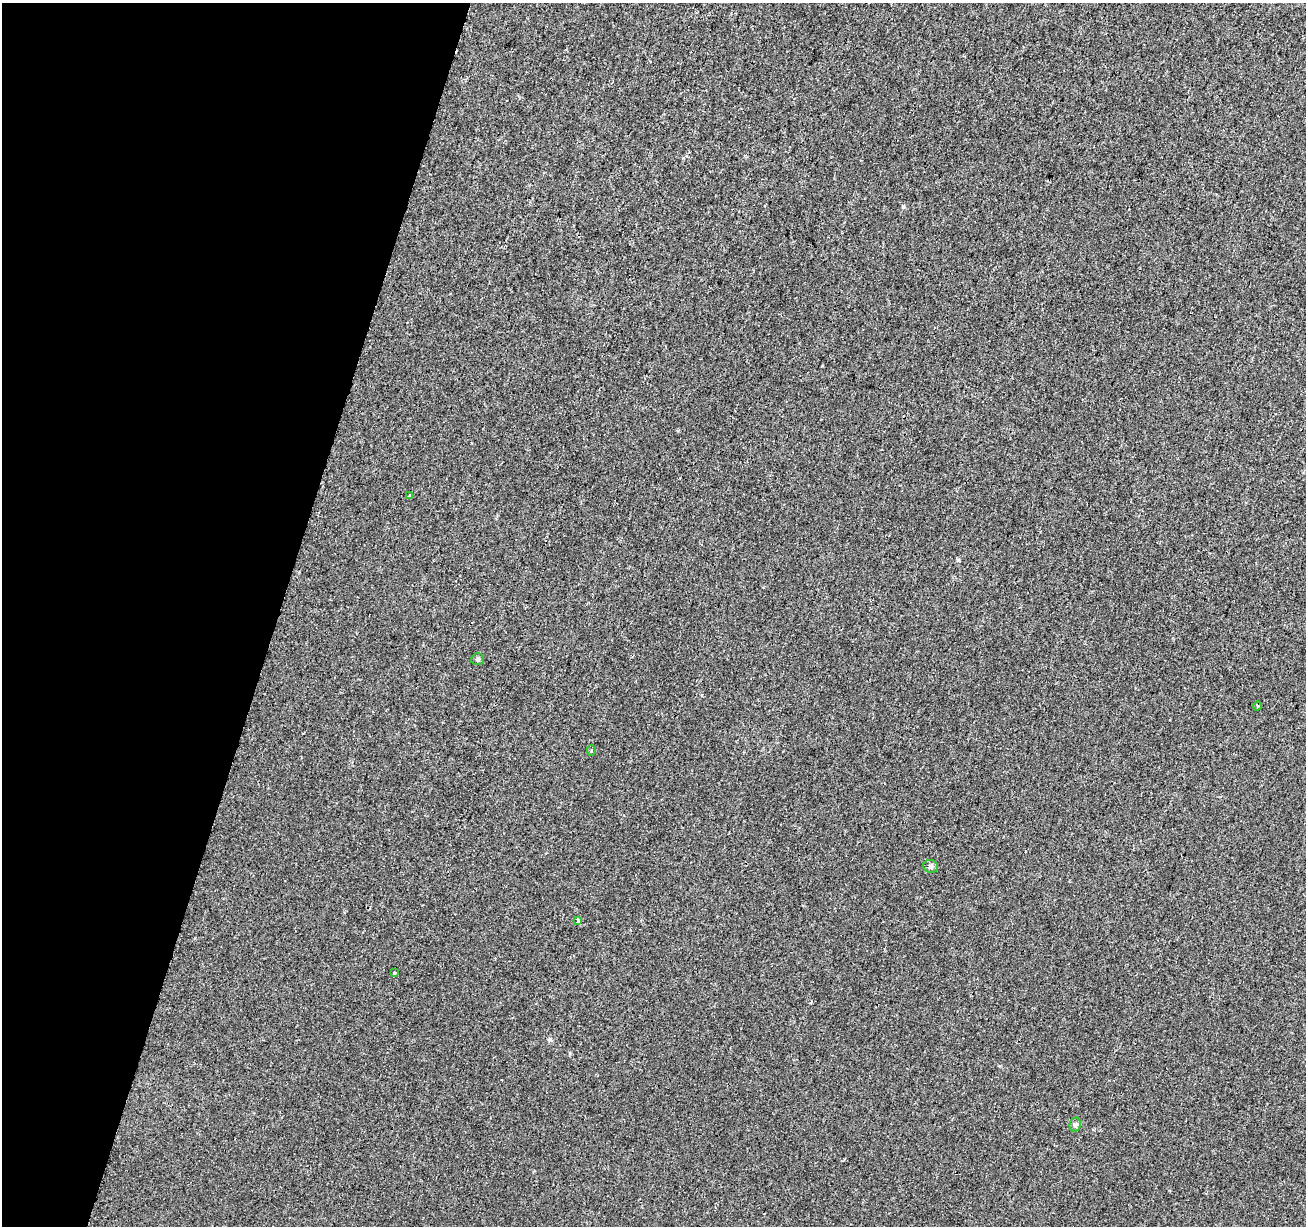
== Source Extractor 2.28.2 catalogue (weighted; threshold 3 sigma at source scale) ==
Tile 9 of 4 x 4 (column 1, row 3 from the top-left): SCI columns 21-1324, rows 1501-2724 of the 5264 x 5510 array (HDU 1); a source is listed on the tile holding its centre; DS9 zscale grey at full resolution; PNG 1308 x 1228 px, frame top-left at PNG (2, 3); each listed source drawn as its Kron ellipse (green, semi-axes under 4 px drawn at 4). Shown black and unused: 21% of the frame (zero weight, under 2 of 3 exposures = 3% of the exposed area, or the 3 px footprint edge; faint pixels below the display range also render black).
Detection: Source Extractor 2.28.2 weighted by HDU 2 'WHT'; one run over the whole footprint, this tile lists its part. Background 1.88e-04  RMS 0.0038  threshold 0.0173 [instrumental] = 3 sigma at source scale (4.5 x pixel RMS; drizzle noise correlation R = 1.50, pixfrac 1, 0.0396/0.0396 arcsec/px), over >= 5 px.
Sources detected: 8; all 8 listed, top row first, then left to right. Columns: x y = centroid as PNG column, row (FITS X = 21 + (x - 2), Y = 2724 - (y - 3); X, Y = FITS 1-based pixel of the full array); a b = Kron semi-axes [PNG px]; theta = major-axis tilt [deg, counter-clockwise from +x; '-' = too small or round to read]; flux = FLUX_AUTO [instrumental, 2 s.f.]
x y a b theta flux
409 496 3 3 - 1.1
478 659 6 6 - 0.75
1257 706 4 3 - 0.34
591 750 5 3 - 0.39
931 866 7 6 - 0.88
578 921 4 3 - 1.8
394 973 3 3 - 1.1
1075 1125 7 5 77 0.85